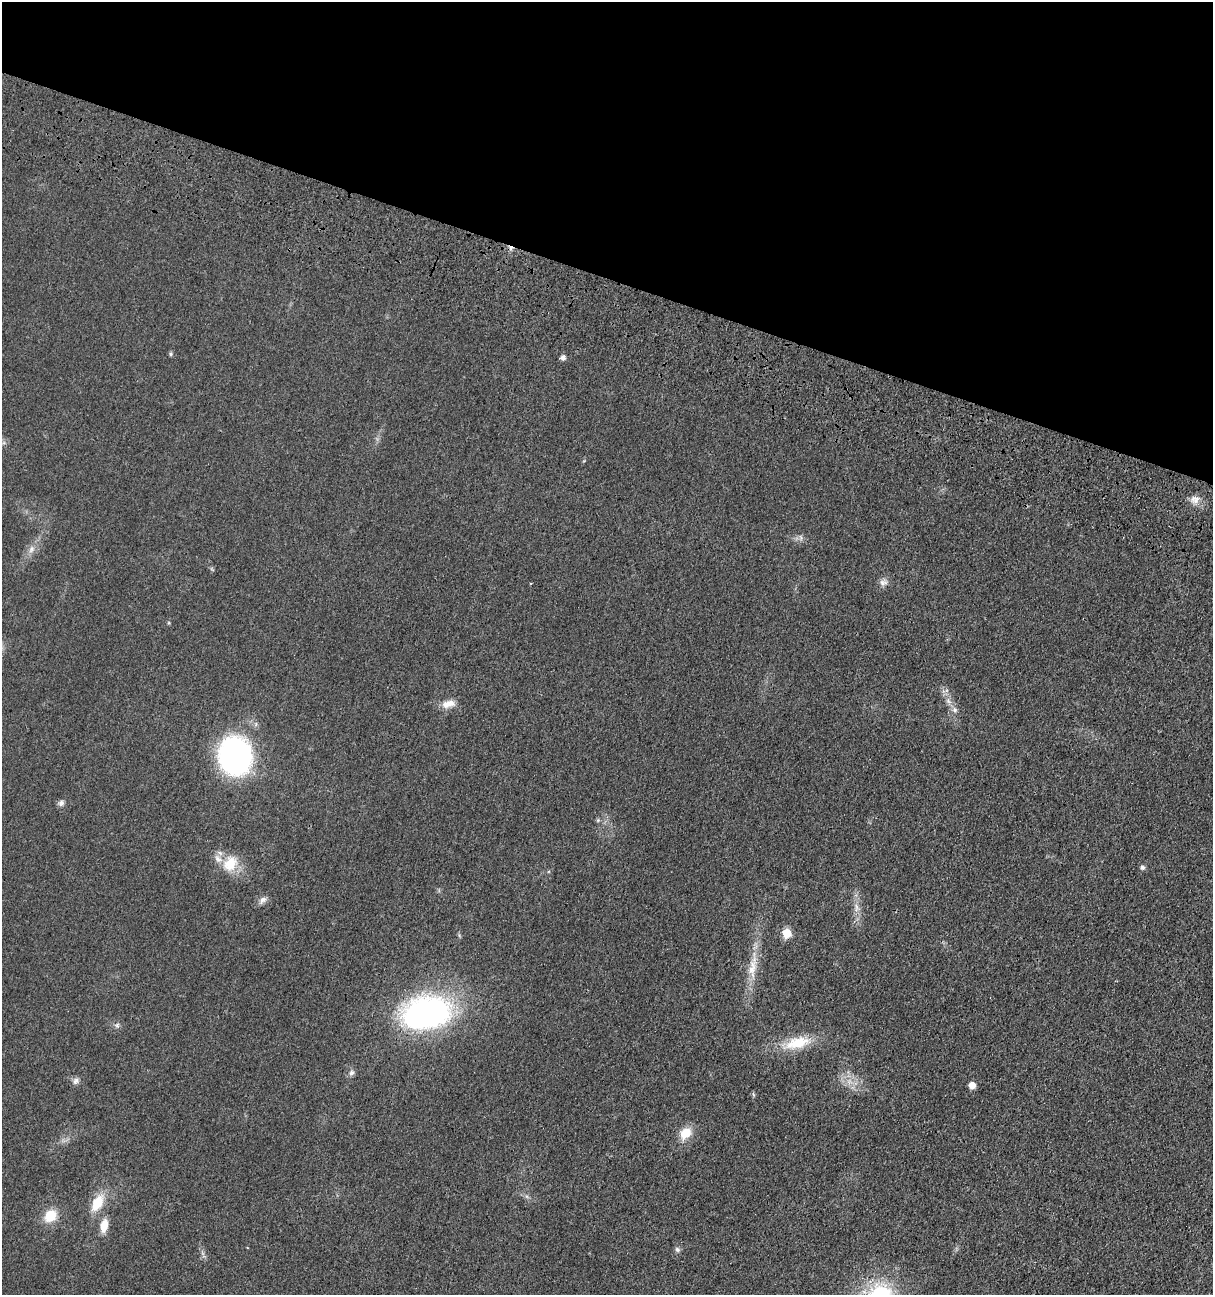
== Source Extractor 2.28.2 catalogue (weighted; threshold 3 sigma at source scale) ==
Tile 2 of 4 x 4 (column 2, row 1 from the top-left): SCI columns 1635-2845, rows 4053-5345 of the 5538 x 5518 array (HDU 1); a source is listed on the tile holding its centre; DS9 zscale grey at full resolution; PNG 1215 x 1297 px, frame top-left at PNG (2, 2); no overlay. Shown black and unused: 21% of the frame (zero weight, under 3 of 4 exposures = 11% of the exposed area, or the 3 px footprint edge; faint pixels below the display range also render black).
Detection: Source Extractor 2.28.2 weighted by HDU 2 'WHT'; one run over the whole footprint, this tile lists its part. Background 0.0292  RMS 0.0053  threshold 0.024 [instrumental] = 3 sigma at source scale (4.5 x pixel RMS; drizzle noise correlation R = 1.50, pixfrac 1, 0.05/0.05 arcsec/px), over >= 5 px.
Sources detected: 29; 1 cosmic-ray / hot-pixel residue — not listed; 1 inside a brighter listed object's ellipse — not listed separately; the other 27 listed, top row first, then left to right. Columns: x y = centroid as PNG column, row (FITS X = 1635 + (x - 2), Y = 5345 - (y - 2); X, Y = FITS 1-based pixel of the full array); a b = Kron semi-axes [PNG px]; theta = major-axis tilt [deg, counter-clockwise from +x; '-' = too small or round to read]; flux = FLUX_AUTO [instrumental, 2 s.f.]
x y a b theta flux
170 354 6 4 90 0.73
563 358 5 5 - 2.1
1195 499 12 10 -41 3.8
31 549 10 6 51 2.4
883 582 12 7 -5 2.3
448 704 18 9 14 5.1
955 710 8 7 - 1.8
235 756 30 26 -80 130
61 803 8 7 - 1.8
598 820 6 4 72 0.65
230 864 22 17 48 12
1142 867 7 6 - 1.2
262 900 12 7 42 2.3
856 907 14 4 87 2.7
787 933 6 6 - 13
752 967 30 10 77 9.5
427 1013 50 32 10 130
117 1025 7 6 - 1.2
797 1043 36 15 13 16
351 1073 8 6 62 1.6
76 1081 10 7 58 1.8
972 1085 5 5 - 5.8
685 1133 13 10 43 9
97 1203 17 11 61 13
50 1216 13 11 49 11
104 1225 14 8 77 7.2
677 1249 7 6 - 1.3